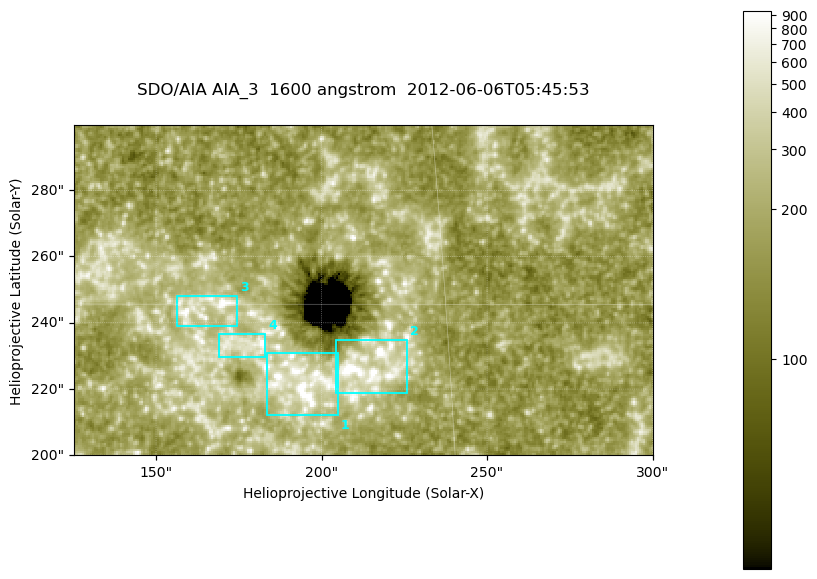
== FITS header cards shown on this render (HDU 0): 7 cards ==
TELESCOP= 'SDO/AIA '
INSTRUME= 'AIA_3   '
WAVELNTH=                 1600
WAVEUNIT= 'angstrom'
DATE-OBS= '2012-06-06T05:45:53.13'
CTYPE1  = 'HPLN-TAN'
CTYPE2  = 'HPLT-TAN'

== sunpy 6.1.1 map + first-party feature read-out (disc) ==
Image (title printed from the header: SDO/AIA AIA_3  1600 angstrom  2012-06-06T05:45:53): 287 x 164 px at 0.609 arcsec/px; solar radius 946 arcsec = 1552 px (partial field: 0.6% of the solar disc is inside the frame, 100% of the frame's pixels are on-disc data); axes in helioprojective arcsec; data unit not stated in the header (colour bar unlabelled)
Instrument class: DISC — disc imager (sunpy class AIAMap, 1600 A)
Bright regions (active regions / flare kernels): reference = the on-disc median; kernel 3 px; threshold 5 sigma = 314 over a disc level ~176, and >= 1.15x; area >= 47 px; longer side >= 3 px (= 1.8 arcsec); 4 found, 4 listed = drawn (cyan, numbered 1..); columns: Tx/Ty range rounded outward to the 2 arcsec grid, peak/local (2 s.f.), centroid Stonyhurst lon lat
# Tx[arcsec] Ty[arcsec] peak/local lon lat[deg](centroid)
1 182..206 212..232 11 +12 +14
2 204..226 218..236 16 +13 +14
3 156..176 238..248 5.4 +10 +15
4 168..184 230..238 5.2 +11 +14